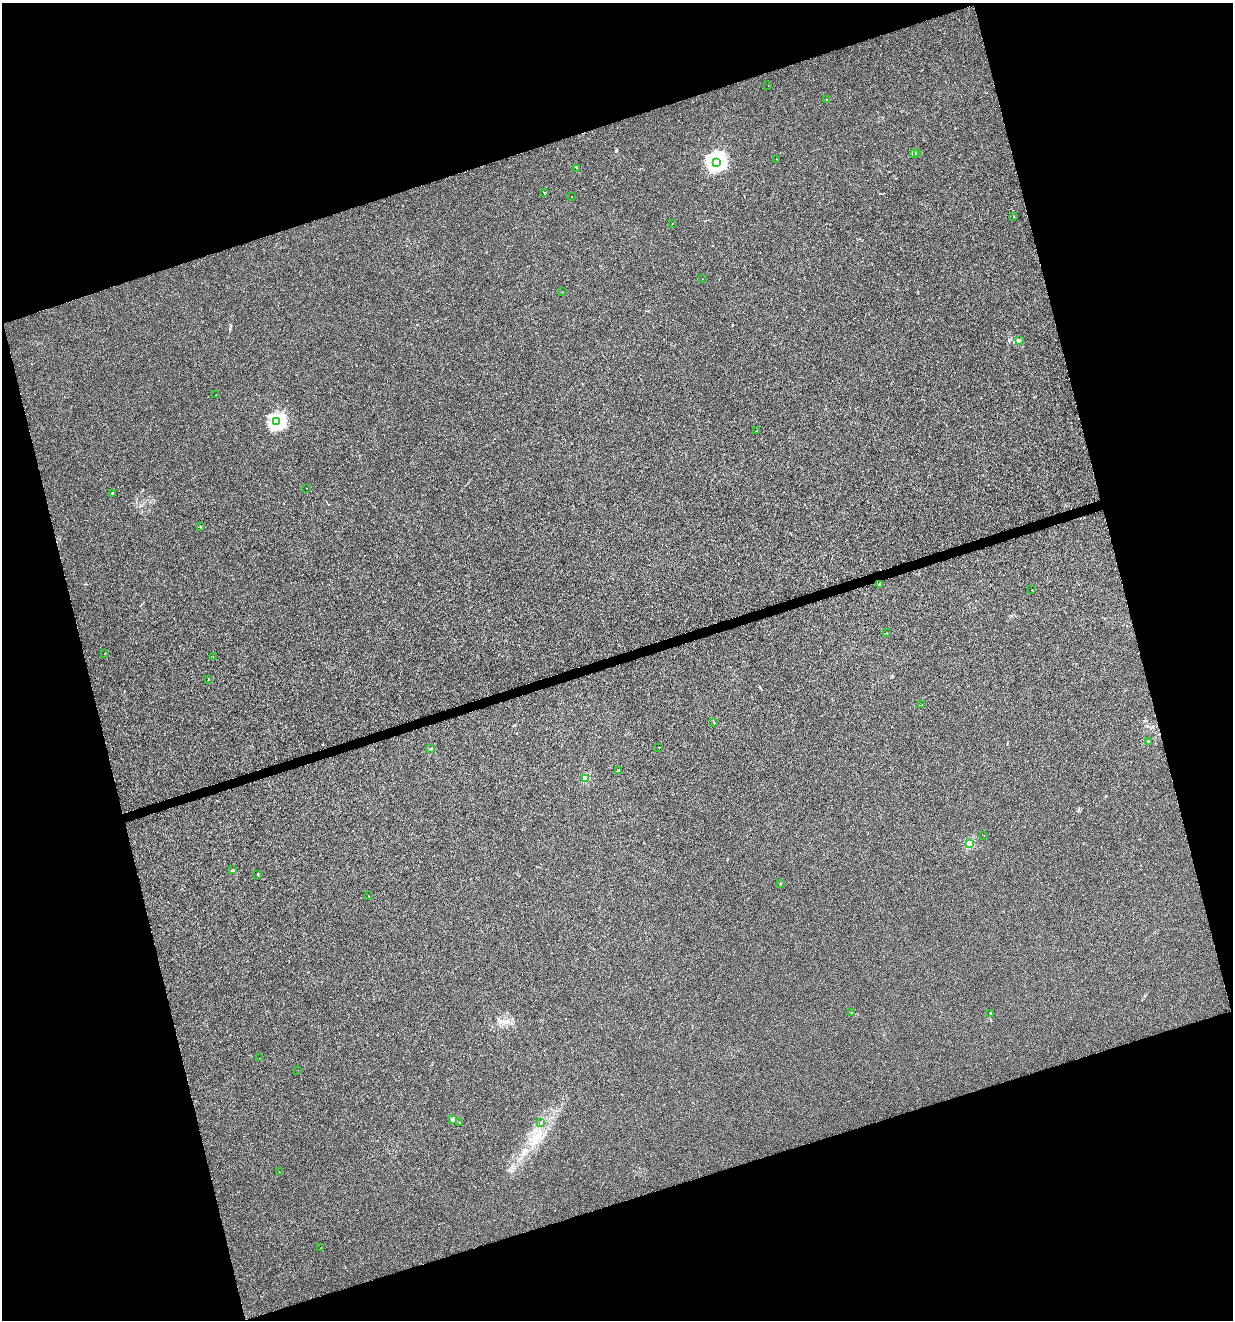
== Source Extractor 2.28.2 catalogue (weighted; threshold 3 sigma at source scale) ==
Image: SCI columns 106-5028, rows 1-5269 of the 5081 x 5270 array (HDU 1 of 3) = the unmasked area's bounding box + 8 px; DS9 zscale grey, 4 x 4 block average (1 PNG px = mean of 4 x 4 image px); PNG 1235 x 1322 px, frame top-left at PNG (2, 3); each listed source drawn as its Kron ellipse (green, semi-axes under 4 px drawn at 4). Shown black and unused: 35% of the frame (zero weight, under 4 of 8 exposures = <1% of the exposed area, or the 3 px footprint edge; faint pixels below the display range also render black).
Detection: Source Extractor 2.28.2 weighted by HDU 2 'WHT'. Background 0.00105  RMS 0.0014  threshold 0.00554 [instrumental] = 3 sigma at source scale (4.09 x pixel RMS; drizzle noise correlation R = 1.36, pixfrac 0.8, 0.0396/0.0396 arcsec/px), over >= 5 px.
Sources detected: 51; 1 long thin detection or spike segment (spike, bleed or trail) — neither listed nor drawn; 2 coinciding with a brighter row at this scale — not listed separately; the other 48 listed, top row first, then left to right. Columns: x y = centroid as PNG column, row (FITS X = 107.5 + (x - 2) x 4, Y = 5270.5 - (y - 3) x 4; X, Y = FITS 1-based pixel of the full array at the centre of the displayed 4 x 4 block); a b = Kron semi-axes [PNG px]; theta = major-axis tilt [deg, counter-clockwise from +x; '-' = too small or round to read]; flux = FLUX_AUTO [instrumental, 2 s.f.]
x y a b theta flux
768 85 2 2 - 0.37
826 99 2 2 - 0.53
915 153 3 2 - 0.93
918 153 2 2 - 0.47
777 159 2 2 - 0.17
716 162 4 3 - 400
577 168 2 2 - 0.33
544 193 2 2 - 0.34
572 197 2 2 - 0.15
1014 216 2 2 - 0.21
672 224 2 2 - 0.15
702 279 2 2 - 0.17
562 292 2 2 - 0.13
1019 340 2 2 - 0.67
216 395 2 2 - 0.18
277 422 2 2 - 220
757 431 2 2 - 0.16
307 489 2 2 - 0.1
112 493 4 2 - 0.66
200 527 2 2 - 0.48
879 585 2 2 - 0.28
1032 590 2 2 - 0.13
887 633 2 2 - 0.21
105 653 2 2 - 0.16
213 657 2 2 - 0.15
209 679 2 2 - 0.53
922 705 2 2 - 0.14
714 722 2 2 - 0.25
1148 741 2 2 - 0.28
659 747 2 2 - 0.17
431 748 2 2 - 0.51
618 770 2 2 - 0.29
586 778 2 2 - 25
984 835 2 2 - 0.22
969 844 2 2 - 39
232 870 2 2 - 0.5
258 875 3 2 - 0.78
780 884 2 2 - 0.24
368 896 2 2 - 0.13
851 1013 2 2 - 0.41
990 1013 3 2 - 1.5
260 1058 2 2 - 0.13
298 1070 2 2 - 0.13
453 1119 2 2 - 5.5
459 1122 2 2 - 0.17
541 1122 2 2 - 0.47
279 1171 2 2 - 0.15
321 1248 2 2 - 0.19
Diffuse or blended objects may show on this block-average render without a row.